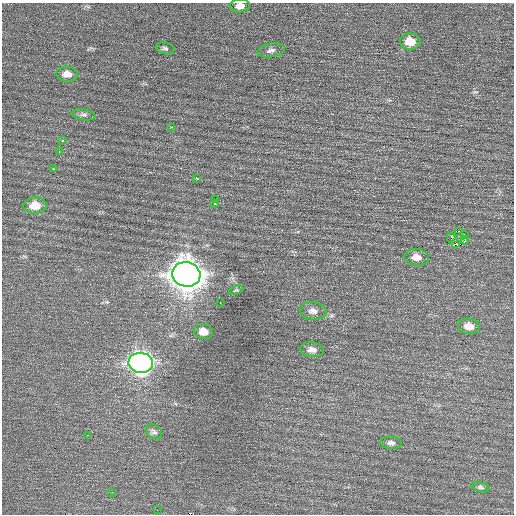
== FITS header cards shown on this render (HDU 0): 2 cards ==
NAXIS1  =                  512 / Axis length
NAXIS2  =                  512 / Axis length

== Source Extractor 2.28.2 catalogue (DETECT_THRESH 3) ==
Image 512 x 512 px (HDU 0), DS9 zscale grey, 1 PNG px = 1 image px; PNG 516 x 516 px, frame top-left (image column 1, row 512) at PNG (2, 3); each listed source drawn as its Kron ellipse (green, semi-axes under 4 px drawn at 4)
Background 0.285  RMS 0.72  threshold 2.15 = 3 sigma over >= 5 px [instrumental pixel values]
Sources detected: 34; all 34 listed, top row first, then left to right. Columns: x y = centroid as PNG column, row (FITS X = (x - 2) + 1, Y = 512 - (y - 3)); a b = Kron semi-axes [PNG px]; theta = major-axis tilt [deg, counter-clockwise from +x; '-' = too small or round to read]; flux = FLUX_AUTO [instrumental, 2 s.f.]
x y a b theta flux
240 6 10 6 4 340
410 41 10 8 -2 830
165 48 9 5 -14 120
271 50 14 7 9 200
67 74 11 7 -3 390
83 115 12 5 -9 140
172 127 2 2 - 300
63 140 4 3 - 83
59 151 3 2 - 47
53 169 3 2 - 99
197 178 3 3 - 330
216 199 3 2 - 100
215 203 3 3 - 220
35 206 11 8 3 740
458 231 2 2 - 1800
465 235 2 2 - 490
451 238 5 2 - 480
465 240 4 2 - 110
455 244 3 2 - 120
417 257 12 8 -6 380
186 274 14 12 -13 73000
236 290 7 4 21 66
220 302 3 2 - 210
313 311 13 8 -8 270
469 326 11 7 -7 390
203 332 9 7 -9 460
312 350 12 7 -7 260
141 363 12 10 -7 23000
154 432 9 6 -35 160
88 435 2 2 - 270
391 443 11 6 -3 170
480 487 9 5 -14 96
112 492 3 2 - 58
157 510 2 2 - 26
At the frame edge (FLAGS 8, measured only in part): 1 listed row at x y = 240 6